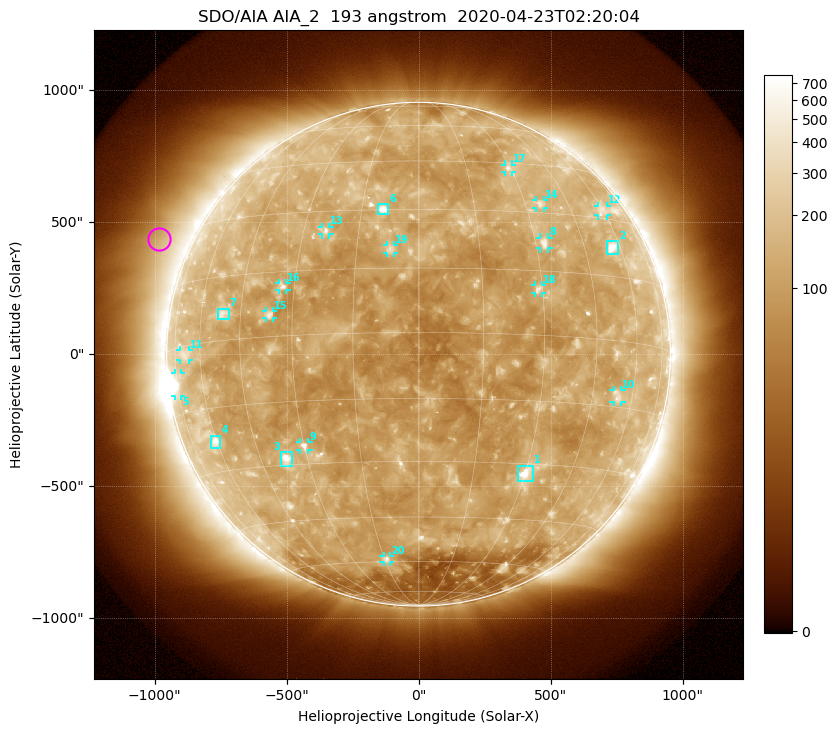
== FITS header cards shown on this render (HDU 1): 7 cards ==
TELESCOP= 'SDO/AIA'
INSTRUME= 'AIA_2'
WAVELNTH=                  193
WAVEUNIT= 'angstrom'
DATE-OBS= '2020-04-23T02:20:04.84'
CTYPE1  = 'HPLN-TAN'
CTYPE2  = 'HPLT-TAN'

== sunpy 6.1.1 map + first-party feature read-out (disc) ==
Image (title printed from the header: SDO/AIA AIA_2  193 angstrom  2020-04-23T02:20:04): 1024 x 1024 px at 2.4 arcsec/px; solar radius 954 arcsec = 398 px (full disc in frame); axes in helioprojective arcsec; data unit not stated in the header (colour bar unlabelled)
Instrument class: DISC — disc imager (sunpy class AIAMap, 193 A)
Bright regions (active regions / flare kernels): reference = the median radial profile (limb darkening/brightening removed); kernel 9 px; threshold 5 sigma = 160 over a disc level ~112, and >= 1.15x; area >= 12 px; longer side >= 10 px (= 24 arcsec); searched inside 0.97 R_sun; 27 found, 20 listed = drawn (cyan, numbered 1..; 14 of them under ~33 arcsec drawn as corner ticks so the feature stays visible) (cap 20 boxes per figure: the strongest are kept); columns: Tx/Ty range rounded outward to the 5 arcsec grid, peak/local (2 s.f.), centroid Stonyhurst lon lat
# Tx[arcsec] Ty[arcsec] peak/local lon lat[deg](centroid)
1 375..435 -485..-420 9.5 +30 -32
2 710..755 380..430 8.9 +56 +22
3 -520..-480 -425..-370 8.2 -36 -28
4 -790..-750 -355..-310 5.6 -61 -23
5 -925..-900 -160..-70 6.3 -74 -8
6 -155..-115 530..570 6.8 -9 +30
7 -760..-720 135..175 4 -51 +6
8 460..495 400..445 4.4 +33 +22
9 -450..-415 -365..-330 5.5 -30 -26
10 740..770 -180..-135 3.2 +54 -13
11 -905..-870 -25..15 2.5 -68 -2
12 680..715 525..565 2.5 +59 +32
13 -365..-335 450..485 4 -24 +25
14 445..475 555..585 3.6 +35 +33
15 -580..-550 135..165 3.8 -36 +5
16 -530..-500 245..270 3.9 -33 +11
17 325..355 690..720 3.4 +29 +43
18 440..470 230..265 4.2 +29 +11
19 -120..-90 385..415 4 -7 +20
20 -135..-105 -790..-765 3.5 -14 -59
Off-limb structures (1.02-1.3 R_sun): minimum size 162 px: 8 found; the strongest spans PA ~40..90 deg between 1.05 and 1.3 R_sun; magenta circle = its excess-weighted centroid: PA ~65 deg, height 1.13 R_sun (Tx ~-985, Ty ~440 arcsec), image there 2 x the reference